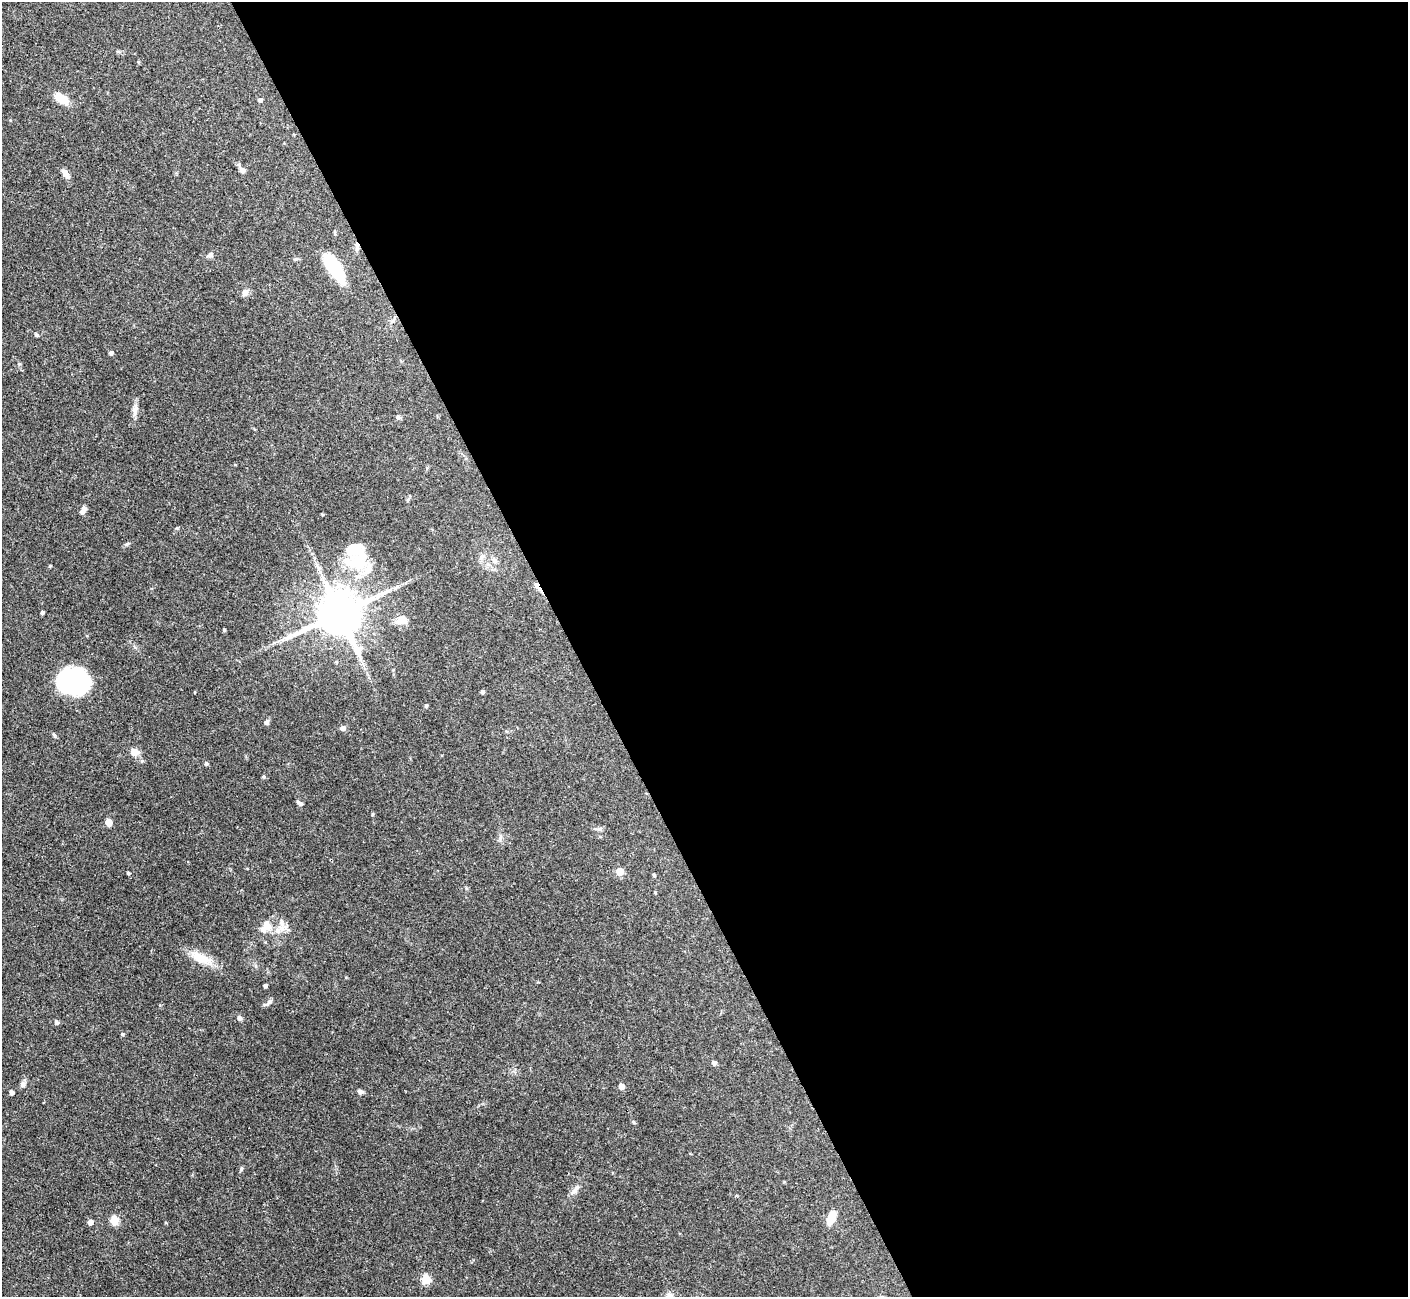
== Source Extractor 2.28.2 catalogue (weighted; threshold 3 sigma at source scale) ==
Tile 8 of 4 x 4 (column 4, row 2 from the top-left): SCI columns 4223-5628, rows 2745-4039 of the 5629 x 5618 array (HDU 1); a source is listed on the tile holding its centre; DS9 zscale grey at full resolution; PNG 1410 x 1299 px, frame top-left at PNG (2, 2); no overlay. Shown black and unused: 59% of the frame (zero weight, under 3 of 4 exposures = <1% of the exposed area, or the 3 px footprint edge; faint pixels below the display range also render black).
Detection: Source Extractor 2.28.2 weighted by HDU 2 'WHT'; one run over the whole footprint, this tile lists its part. Background 0.0876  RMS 0.0036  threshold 0.0162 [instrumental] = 3 sigma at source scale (4.5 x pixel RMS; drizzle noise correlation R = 1.50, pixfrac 1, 0.05/0.05 arcsec/px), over >= 5 px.
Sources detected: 70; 1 inside a brighter object's white glare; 2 cosmic-ray / hot-pixel residue — not listed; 3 inside a brighter listed object's ellipse — not listed separately; the other 64 listed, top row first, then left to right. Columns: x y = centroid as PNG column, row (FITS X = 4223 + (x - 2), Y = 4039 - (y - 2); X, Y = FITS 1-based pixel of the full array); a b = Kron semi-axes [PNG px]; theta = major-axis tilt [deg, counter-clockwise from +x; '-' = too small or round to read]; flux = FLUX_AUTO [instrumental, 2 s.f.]
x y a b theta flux
118 51 6 4 -2 0.47
138 62 5 3 - 0.35
61 98 12 7 -28 8.6
260 100 4 4 - 1.1
10 120 5 3 - 0.27
242 170 10 6 -53 1.7
66 174 13 6 -54 1.9
357 246 13 3 86 1.1
210 255 10 6 25 1.1
334 267 32 12 -58 19
245 293 8 7 - 1.6
37 335 6 4 -41 0.54
111 353 5 4 - 0.77
135 409 16 6 83 2.1
398 417 7 5 -81 0.82
83 510 8 5 67 1.6
127 544 7 4 26 0.59
481 557 9 6 42 1.2
359 559 33 25 75 16
495 560 9 7 -63 1.4
50 566 4 3 - 0.39
42 612 4 3 - 0.8
339 613 14 12 24 1700
402 620 16 12 21 3.4
224 630 5 4 - 0.37
336 662 4 4 - 0.4
74 681 31 24 -4 42
195 692 3 2 - 0.25
482 692 4 3 - 0.92
426 706 5 4 - 0.48
267 722 9 5 53 0.75
343 728 5 5 - 1.8
134 752 12 9 -13 2.5
206 763 5 4 - 0.7
263 776 5 5 - 0.52
300 803 9 4 -36 0.79
373 814 5 3 - 0.32
108 822 5 5 - 7.2
600 829 7 4 19 0.67
500 837 9 4 77 0.84
620 871 5 5 - 7.6
128 873 4 3 - 0.55
654 875 3 3 - 0.59
655 892 3 3 - 0.36
266 926 19 13 60 4.8
281 928 10 9 - 2.6
201 958 30 12 -25 7
265 985 4 3 - 0.81
270 1001 8 6 45 1
239 1018 7 5 -70 0.93
56 1022 6 4 -60 0.74
122 1034 5 4 - 0.5
714 1063 5 4 - 1.2
23 1084 7 7 - 1.2
621 1086 4 4 - 3.5
360 1091 7 5 -23 0.97
12 1092 4 4 - 1.3
633 1122 6 4 -37 0.47
241 1169 6 4 72 0.48
576 1189 17 5 50 1.8
831 1218 14 8 68 5.8
114 1220 5 5 - 13
90 1222 5 4 - 2.2
426 1279 5 5 - 15
Overlapping masked pixels (flux is a lower limit): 1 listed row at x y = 357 246
Unlisted compact peaks at least as high as the median listed source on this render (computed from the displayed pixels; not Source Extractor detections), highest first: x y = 177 528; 54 735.